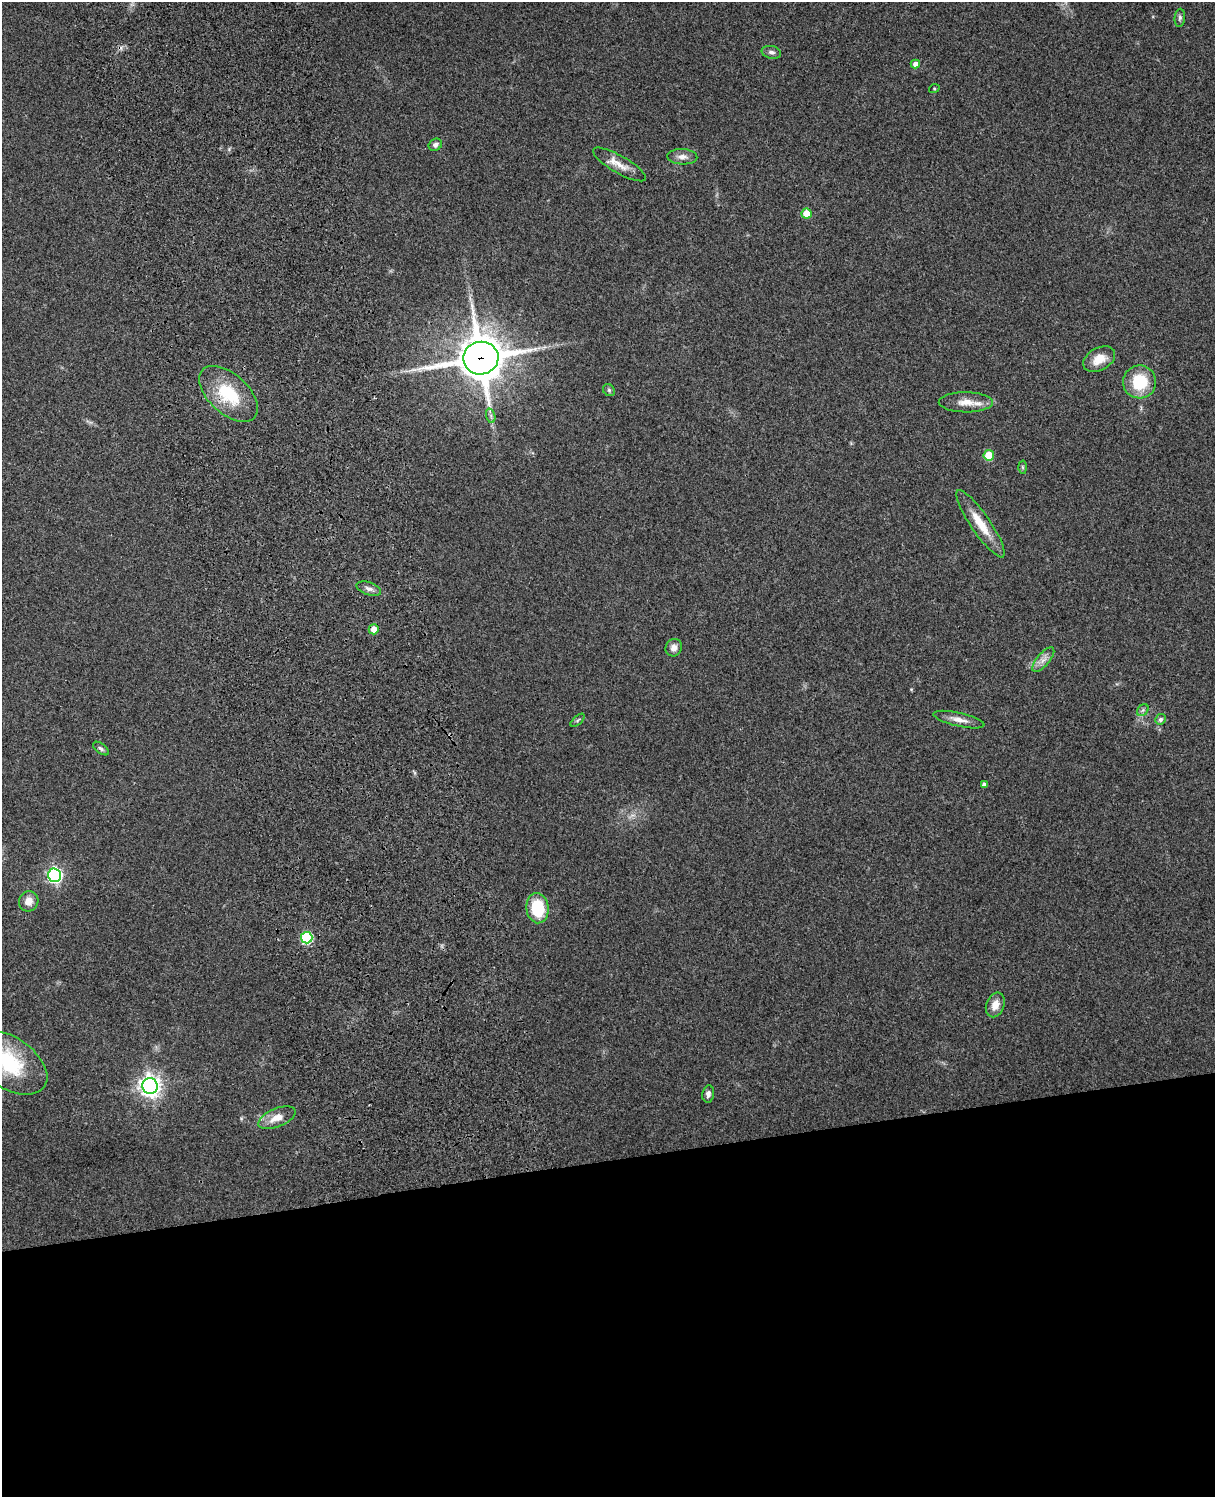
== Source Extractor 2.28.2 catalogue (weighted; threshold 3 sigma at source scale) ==
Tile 11 of 4 x 3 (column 3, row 3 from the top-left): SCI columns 2543-3755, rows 165-1659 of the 5087 x 4928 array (HDU 1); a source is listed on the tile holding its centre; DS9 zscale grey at full resolution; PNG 1217 x 1499 px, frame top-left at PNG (2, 2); each listed source drawn as its Kron ellipse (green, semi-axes under 4 px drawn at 4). Shown black and unused: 22% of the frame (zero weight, under 3 of 4 exposures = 6% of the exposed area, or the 3 px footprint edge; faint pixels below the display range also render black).
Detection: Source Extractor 2.28.2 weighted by HDU 2 'WHT'; one run over the whole footprint, this tile lists its part. Background 0.281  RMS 0.0092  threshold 0.0415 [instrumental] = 3 sigma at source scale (4.5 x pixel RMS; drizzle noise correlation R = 1.50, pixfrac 1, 0.05/0.05 arcsec/px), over >= 5 px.
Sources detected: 38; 1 cosmic-ray / hot-pixel residue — neither listed nor drawn; the other 37 listed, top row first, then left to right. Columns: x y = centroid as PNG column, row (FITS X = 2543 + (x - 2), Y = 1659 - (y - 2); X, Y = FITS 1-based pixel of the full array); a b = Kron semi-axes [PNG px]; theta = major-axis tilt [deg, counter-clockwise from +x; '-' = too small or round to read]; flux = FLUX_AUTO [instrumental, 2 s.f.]
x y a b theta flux
1180 18 9 5 85 2.1
771 52 10 6 -11 3.2
915 64 5 4 - 5.3
934 89 5 3 - 0.78
435 145 7 5 32 3.3
682 157 15 7 -2 5.9
619 164 30 8 -30 12
807 214 5 5 - 20
481 358 17 16 - 3000
1099 359 17 11 28 13
1140 382 16 16 - 38
609 390 6 5 - 1.6
229 394 35 20 -42 46
966 402 27 10 -1 12
491 416 7 4 -73 2.3
989 455 5 5 - 28
1023 467 6 4 -88 1.3
980 524 40 9 -56 22
369 589 13 6 -19 4.2
374 629 5 5 - 10
674 648 9 8 - 5.5
1043 660 15 6 49 5.7
1143 710 6 5 - 2
1160 719 5 5 - 2.6
578 720 8 4 42 1.4
959 720 26 7 -13 8.1
101 749 9 5 -37 2.2
984 784 4 4 - 3.1
54 875 7 6 - 210
29 901 10 9 - 8
538 908 15 11 -83 37
307 938 6 6 - 87
995 1005 13 9 69 8.5
8 1062 43 25 -34 73
150 1086 8 7 - 620
708 1094 8 6 80 3.3
277 1118 20 9 22 12
Overlapping masked pixels (flux is a lower limit): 2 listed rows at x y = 481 358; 229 394
Isophote crosses this tile's border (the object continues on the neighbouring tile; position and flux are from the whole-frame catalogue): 1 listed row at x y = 8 1062